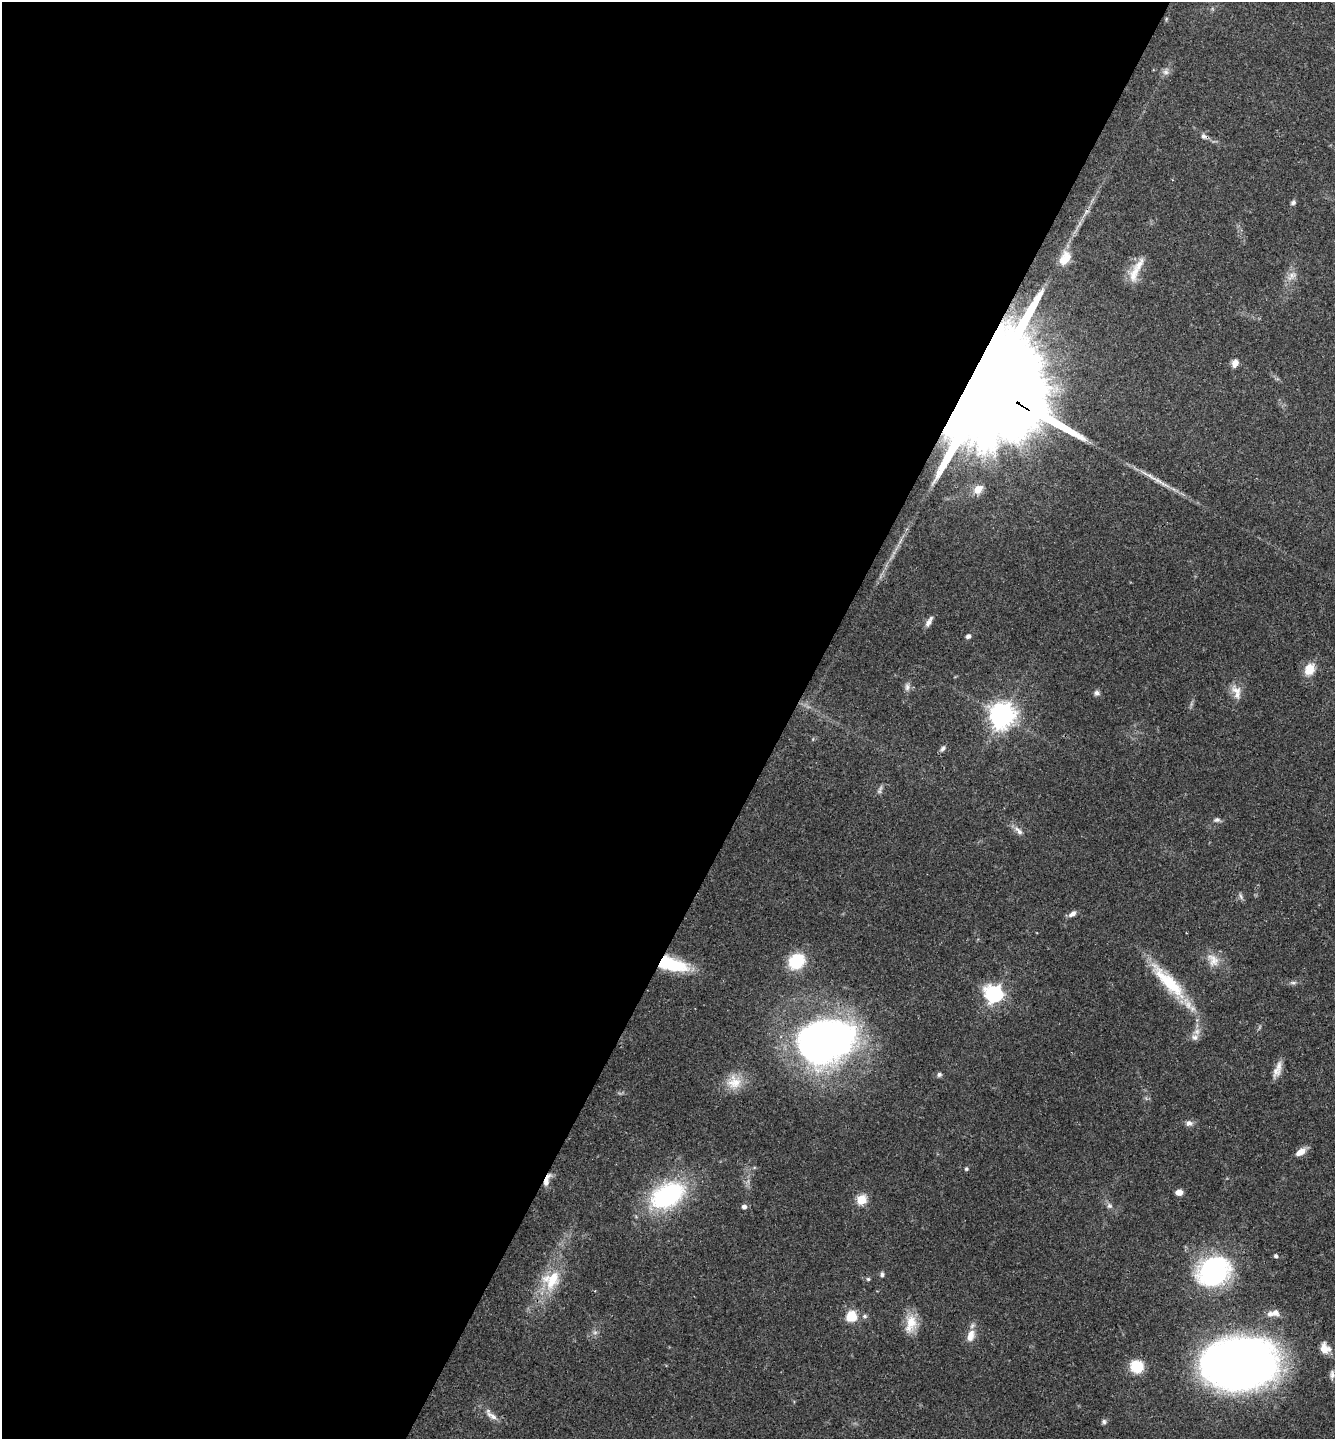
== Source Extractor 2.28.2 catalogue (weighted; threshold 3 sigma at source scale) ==
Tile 5 of 4 x 4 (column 1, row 2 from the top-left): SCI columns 154-1486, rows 2881-4317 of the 5772 x 5764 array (HDU 1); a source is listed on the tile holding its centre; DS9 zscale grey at full resolution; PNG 1337 x 1441 px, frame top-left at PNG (2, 2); no overlay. Shown black and unused: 59% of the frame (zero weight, under 3 of 4 exposures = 1% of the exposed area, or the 3 px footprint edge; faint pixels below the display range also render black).
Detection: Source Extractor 2.28.2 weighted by HDU 2 'WHT'; one run over the whole footprint, this tile lists its part. Background 0.0626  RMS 0.0045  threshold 0.0201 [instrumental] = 3 sigma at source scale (4.5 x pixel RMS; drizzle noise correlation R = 1.50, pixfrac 1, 0.05/0.05 arcsec/px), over >= 5 px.
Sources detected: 64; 1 too faint to see at this stretch — not listed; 2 inside a brighter listed object's ellipse — not listed separately; the other 61 listed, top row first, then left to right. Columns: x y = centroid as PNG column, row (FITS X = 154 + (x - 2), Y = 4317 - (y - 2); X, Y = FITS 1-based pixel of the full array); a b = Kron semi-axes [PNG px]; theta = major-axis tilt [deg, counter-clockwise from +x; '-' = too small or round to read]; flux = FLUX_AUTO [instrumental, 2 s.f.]
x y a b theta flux
1166 19 6 4 72 0.51
1166 72 9 8 - 1.9
1204 136 10 7 -22 1.7
1293 203 7 5 20 1
1086 212 9 5 72 1.6
1065 258 20 12 61 7.4
1134 274 30 12 75 7.2
1292 276 14 8 39 3.1
1235 363 9 6 66 3
991 386 42 27 -33 26000
1161 482 34 5 -30 5.5
978 489 12 9 41 5.3
929 621 14 5 56 2.4
968 636 6 5 - 1.3
1309 669 15 11 60 6.7
907 687 11 6 90 1.8
1236 691 18 11 -28 4.6
1097 693 7 7 - 1.4
1002 715 8 8 - 490
943 748 9 5 56 1.3
1217 820 9 6 11 1.3
1019 831 14 7 -49 2.5
1241 896 10 4 -67 1.1
1072 914 11 6 36 2
1213 960 21 13 -50 6.2
796 961 13 11 37 24
672 964 35 14 -14 22
1169 982 62 15 -46 25
1293 983 10 4 10 1.1
994 994 7 7 - 150
1195 1037 10 8 -14 2.3
826 1041 56 40 16 210
1277 1070 23 8 71 4.1
939 1074 6 6 - 1.1
734 1082 20 19 - 8.7
1189 1123 9 7 -5 1.9
1300 1152 12 7 34 4.3
966 1169 5 4 - 0.79
547 1180 18 6 69 3.4
1179 1192 6 5 - 3.8
667 1195 43 27 29 55
861 1200 5 5 - 24
1109 1206 8 7 - 1.3
744 1207 6 6 - 1.6
1276 1256 4 4 - 1.2
1213 1271 34 27 25 66
882 1274 6 5 - 1.1
868 1279 5 4 - 0.73
551 1280 26 21 53 17
1270 1314 10 8 15 2.5
851 1316 11 11 - 9.4
865 1316 6 6 - 1.1
911 1323 26 13 76 8.4
595 1332 7 4 1 1
970 1336 17 9 74 4.9
1325 1348 12 10 -51 4.9
1239 1363 51 36 4 410
1137 1366 13 12 - 12
1332 1374 14 6 -89 1.9
491 1415 22 8 -42 3.8
1104 1421 7 6 - 1.1
Overlapping masked pixels (flux is a lower limit): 4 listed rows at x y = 1204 136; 991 386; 672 964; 547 1180
Isophote crosses this tile's border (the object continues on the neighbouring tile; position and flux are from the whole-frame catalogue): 1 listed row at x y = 1239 1363